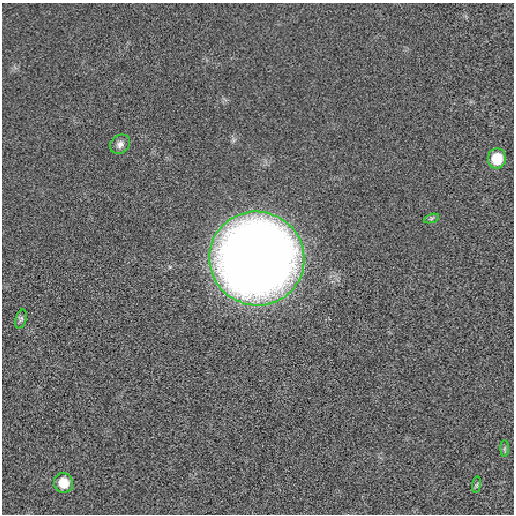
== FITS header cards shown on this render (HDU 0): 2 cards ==
NAXIS1  =                  512 / length of data axis 1
NAXIS2  =                  512 / length of data axis 2

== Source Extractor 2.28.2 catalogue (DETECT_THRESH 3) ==
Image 512 x 512 px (HDU 0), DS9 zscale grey, 1 PNG px = 1 image px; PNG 516 x 516 px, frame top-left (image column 1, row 512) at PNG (2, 3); each listed source drawn as its Kron ellipse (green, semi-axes under 4 px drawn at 4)
Background -1.80e-04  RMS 0.004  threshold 0.012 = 3 sigma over >= 5 px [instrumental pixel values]
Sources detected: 8; all 8 listed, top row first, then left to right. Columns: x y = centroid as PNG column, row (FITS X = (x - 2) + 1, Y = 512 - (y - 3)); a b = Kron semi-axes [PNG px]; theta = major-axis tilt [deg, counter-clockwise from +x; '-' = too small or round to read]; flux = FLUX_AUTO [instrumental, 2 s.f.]
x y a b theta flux
120 144 11 9 40 1.4
497 158 10 9 - 7.2
431 218 8 3 19 0.43
257 259 48 47 - 480
21 319 10 5 74 0.65
505 449 8 4 90 0.5
63 483 10 9 - 5.1
477 485 8 4 82 0.49